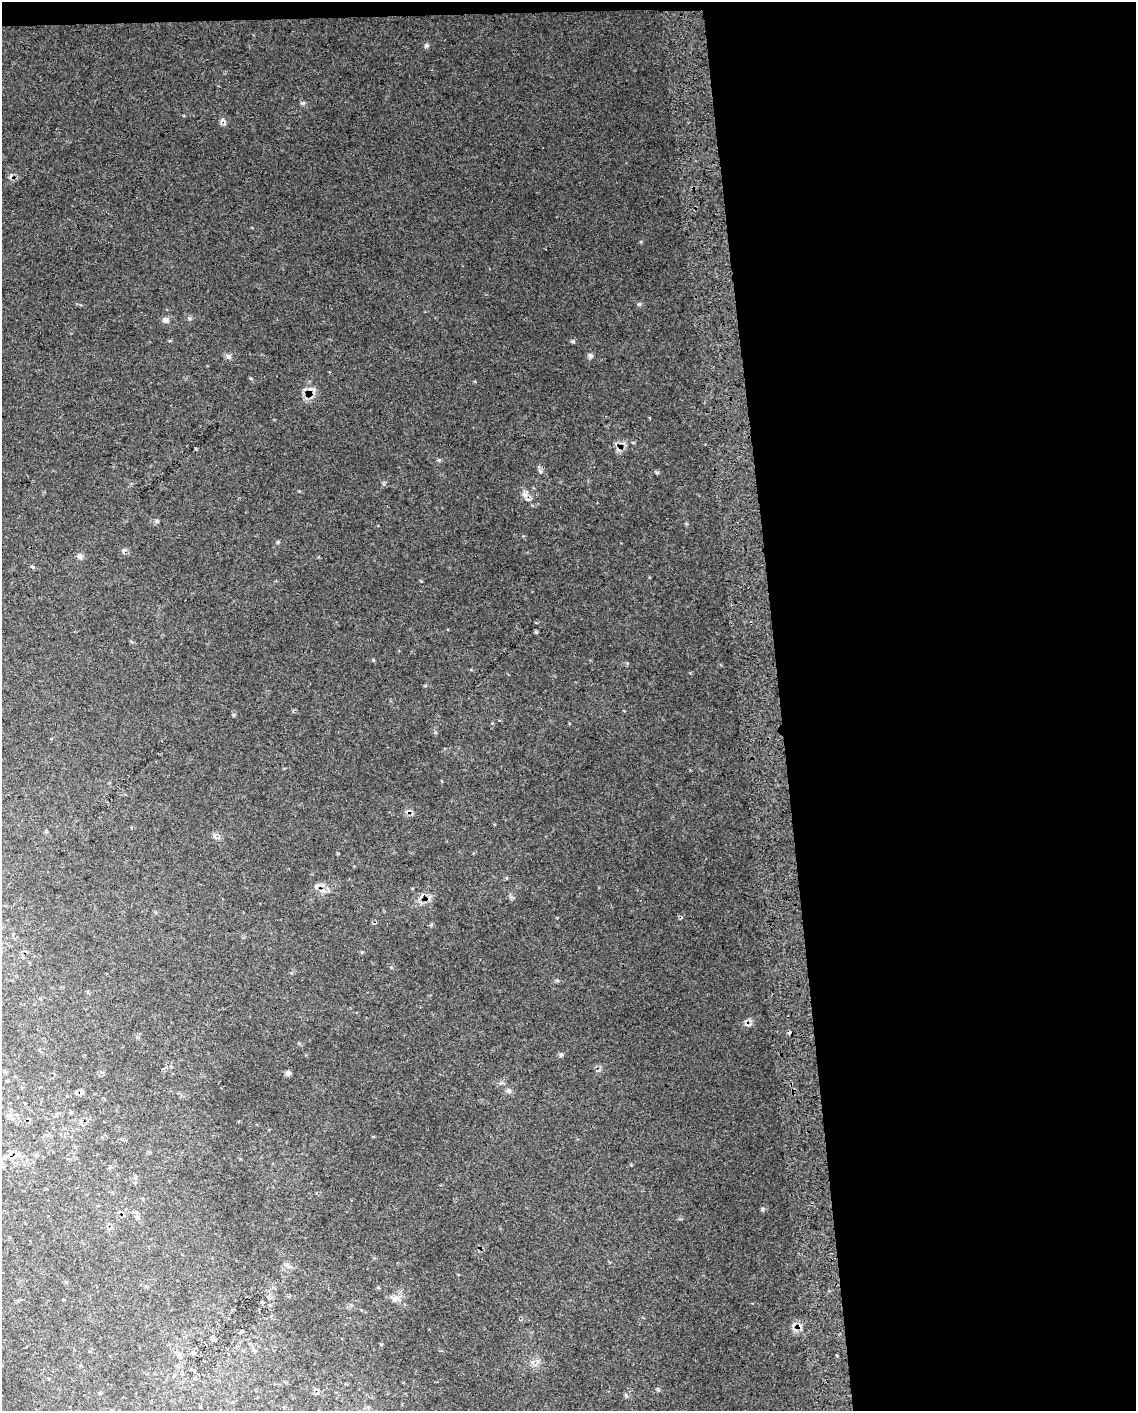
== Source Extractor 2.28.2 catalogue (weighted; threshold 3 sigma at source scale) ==
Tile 4 of 4 x 3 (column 4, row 1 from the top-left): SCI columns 3445-4578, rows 2826-4234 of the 4618 x 4284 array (HDU 1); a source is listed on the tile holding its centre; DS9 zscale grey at full resolution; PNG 1138 x 1413 px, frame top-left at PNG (2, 2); no overlay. Shown black and unused: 32% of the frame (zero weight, under 2 of 3 exposures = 3% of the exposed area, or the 3 px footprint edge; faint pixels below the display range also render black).
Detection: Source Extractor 2.28.2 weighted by HDU 2 'WHT'; one run over the whole footprint, this tile lists its part. Background 0.0275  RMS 0.013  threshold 0.0593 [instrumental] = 3 sigma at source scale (4.5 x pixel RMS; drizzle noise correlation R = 1.50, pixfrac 1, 0.0396/0.0396 arcsec/px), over >= 5 px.
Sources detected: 28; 4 cosmic-ray / hot-pixel residue — not listed; the other 24 listed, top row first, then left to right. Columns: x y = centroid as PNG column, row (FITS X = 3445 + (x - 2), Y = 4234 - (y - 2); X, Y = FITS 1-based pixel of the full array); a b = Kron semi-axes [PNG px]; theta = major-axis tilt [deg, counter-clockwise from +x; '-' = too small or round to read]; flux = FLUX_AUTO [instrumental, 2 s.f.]
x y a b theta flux
426 46 6 4 0 1.9
303 103 5 5 - 2
189 318 6 4 -19 1.7
166 320 8 6 1 3.6
228 356 7 5 -42 3
590 356 6 6 - 2.6
439 460 5 4 - 1.7
525 494 8 8 - 5.5
157 521 6 4 -71 1.7
79 556 9 5 -27 3.1
316 886 9 5 41 3.3
362 952 4 4 - 1.5
561 1055 6 5 - 2.2
288 1073 6 6 - 3.5
509 1090 7 4 0 2.5
71 1112 4 4 - 1.8
8 1115 7 4 44 3
138 1217 8 5 -71 3.1
269 1297 7 5 -72 3
394 1299 8 5 -61 3.6
262 1302 4 4 - 1.7
241 1332 7 3 59 1.4
193 1353 7 6 - 3.6
836 1355 3 3 - 11
Unlisted compact peaks at least as high as the median listed source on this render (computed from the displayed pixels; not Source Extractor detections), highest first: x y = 639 304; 573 341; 762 1209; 278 542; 657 472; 373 660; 540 471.